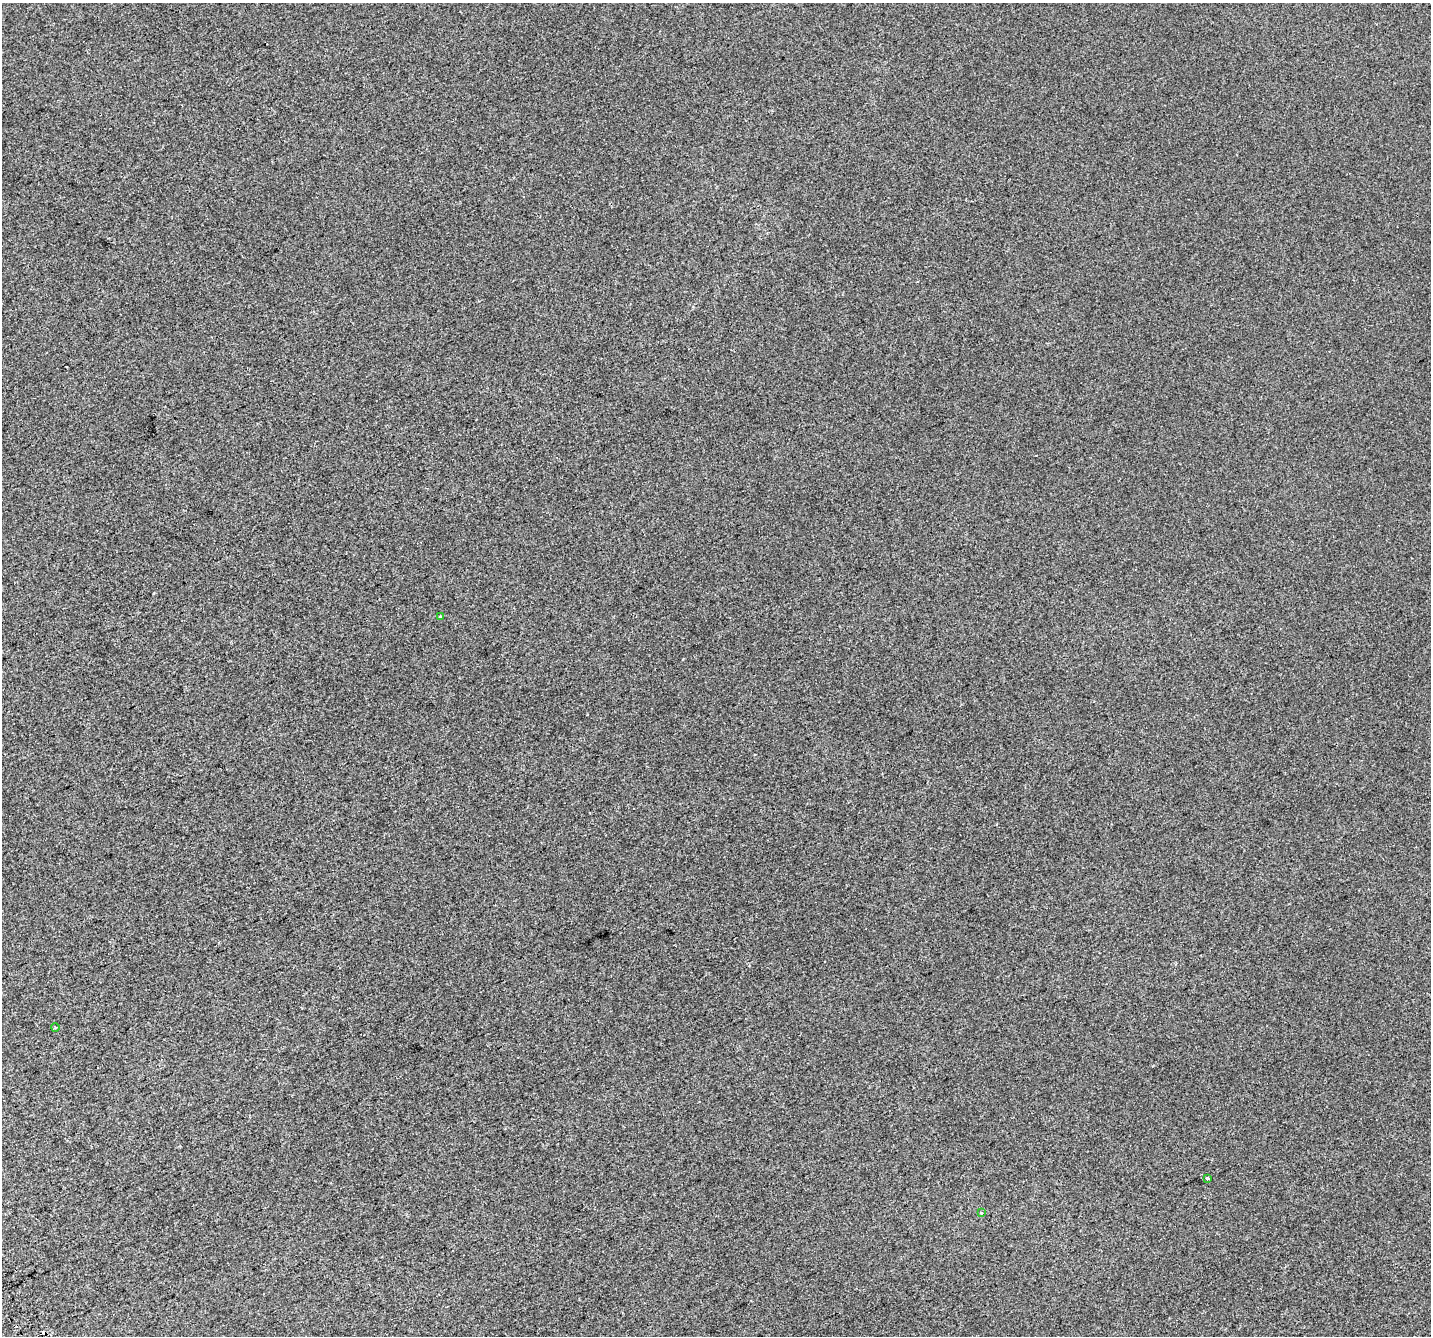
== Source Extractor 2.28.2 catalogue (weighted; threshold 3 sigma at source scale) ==
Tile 7 of 4 x 4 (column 3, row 2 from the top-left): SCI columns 2901-4329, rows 2845-4178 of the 5798 x 5630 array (HDU 1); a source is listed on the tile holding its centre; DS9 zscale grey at full resolution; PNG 1433 x 1338 px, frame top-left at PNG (2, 3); each listed source drawn as its Kron ellipse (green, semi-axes under 4 px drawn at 4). Shown black and unused: <1% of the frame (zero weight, under 2 of 3 exposures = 2% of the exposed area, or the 3 px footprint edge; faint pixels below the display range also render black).
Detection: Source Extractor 2.28.2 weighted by HDU 2 'WHT'; one run over the whole footprint, this tile lists its part. Background 0.00565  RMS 0.0069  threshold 0.0313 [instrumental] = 3 sigma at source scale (4.5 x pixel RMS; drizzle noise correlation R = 1.50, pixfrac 1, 0.0396/0.0396 arcsec/px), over >= 5 px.
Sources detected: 7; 3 cosmic-ray / hot-pixel residue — neither listed nor drawn; the other 4 listed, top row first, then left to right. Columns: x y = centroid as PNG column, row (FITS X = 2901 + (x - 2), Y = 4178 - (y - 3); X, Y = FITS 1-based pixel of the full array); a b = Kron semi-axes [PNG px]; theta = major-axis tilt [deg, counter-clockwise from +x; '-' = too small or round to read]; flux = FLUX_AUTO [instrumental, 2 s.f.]
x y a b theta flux
440 616 3 3 - 1.5
55 1028 4 2 - 0.55
1208 1178 3 3 - 1.2
981 1213 4 3 - 0.81